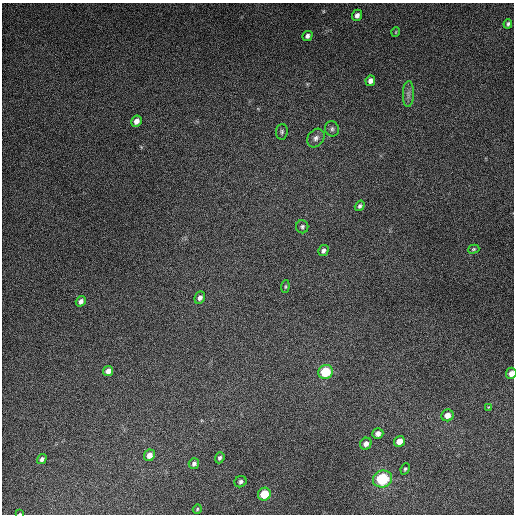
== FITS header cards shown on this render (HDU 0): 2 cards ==
NAXIS1  =                  512
NAXIS2  =                  512

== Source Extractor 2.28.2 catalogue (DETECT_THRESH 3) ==
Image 512 x 512 px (HDU 0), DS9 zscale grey, 1 PNG px = 1 image px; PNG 516 x 516 px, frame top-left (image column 1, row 512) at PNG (2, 3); each listed source drawn as its Kron ellipse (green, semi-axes under 4 px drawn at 4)
Background 5320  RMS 320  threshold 970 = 3 sigma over >= 5 px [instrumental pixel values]
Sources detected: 35; all 35 listed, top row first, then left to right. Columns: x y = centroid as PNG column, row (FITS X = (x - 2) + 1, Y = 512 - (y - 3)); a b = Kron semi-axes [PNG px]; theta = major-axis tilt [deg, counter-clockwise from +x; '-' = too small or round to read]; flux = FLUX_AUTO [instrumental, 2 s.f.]
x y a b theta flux
357 15 5 5 - 8.0e+04
508 24 5 3 - 3.8e+04
396 32 5 3 - 1.6e+04
307 36 5 4 - 6.6e+04
370 81 5 5 - 9.7e+04
408 94 13 5 88 9.2e+04
136 121 6 5 - 1.3e+05
332 129 8 7 - 5.8e+04
282 132 8 6 85 4.5e+04
316 138 10 8 52 9.9e+04
360 206 6 4 55 4.7e+04
302 227 6 6 - 4.5e+04
474 249 6 4 16 3.1e+04
323 250 6 5 - 6.7e+04
285 287 6 4 85 2.9e+04
200 298 6 5 - 7.6e+04
81 301 6 4 54 8.3e+04
108 371 5 5 - 1.2e+05
326 372 7 7 - 9.1e+05
511 373 6 5 - 1.3e+05
489 407 4 3 - 2.0e+04
447 415 6 6 - 1.6e+05
378 434 5 5 - 1.0e+05
399 441 6 5 - 1.8e+05
366 444 6 5 - 1.0e+05
149 455 6 5 - 1.5e+05
220 458 6 4 67 4.7e+04
42 459 5 4 - 5.6e+04
194 464 5 5 - 5.7e+04
405 469 6 4 66 3.0e+04
382 479 9 8 - 1.4e+06
240 482 6 5 - 5.3e+04
264 494 6 6 - 5.9e+05
197 509 5 4 - 2.4e+04
20 514 4 2 - 1.7e+04
At the frame edge (FLAGS 8, measured only in part): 2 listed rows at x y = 511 373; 20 514